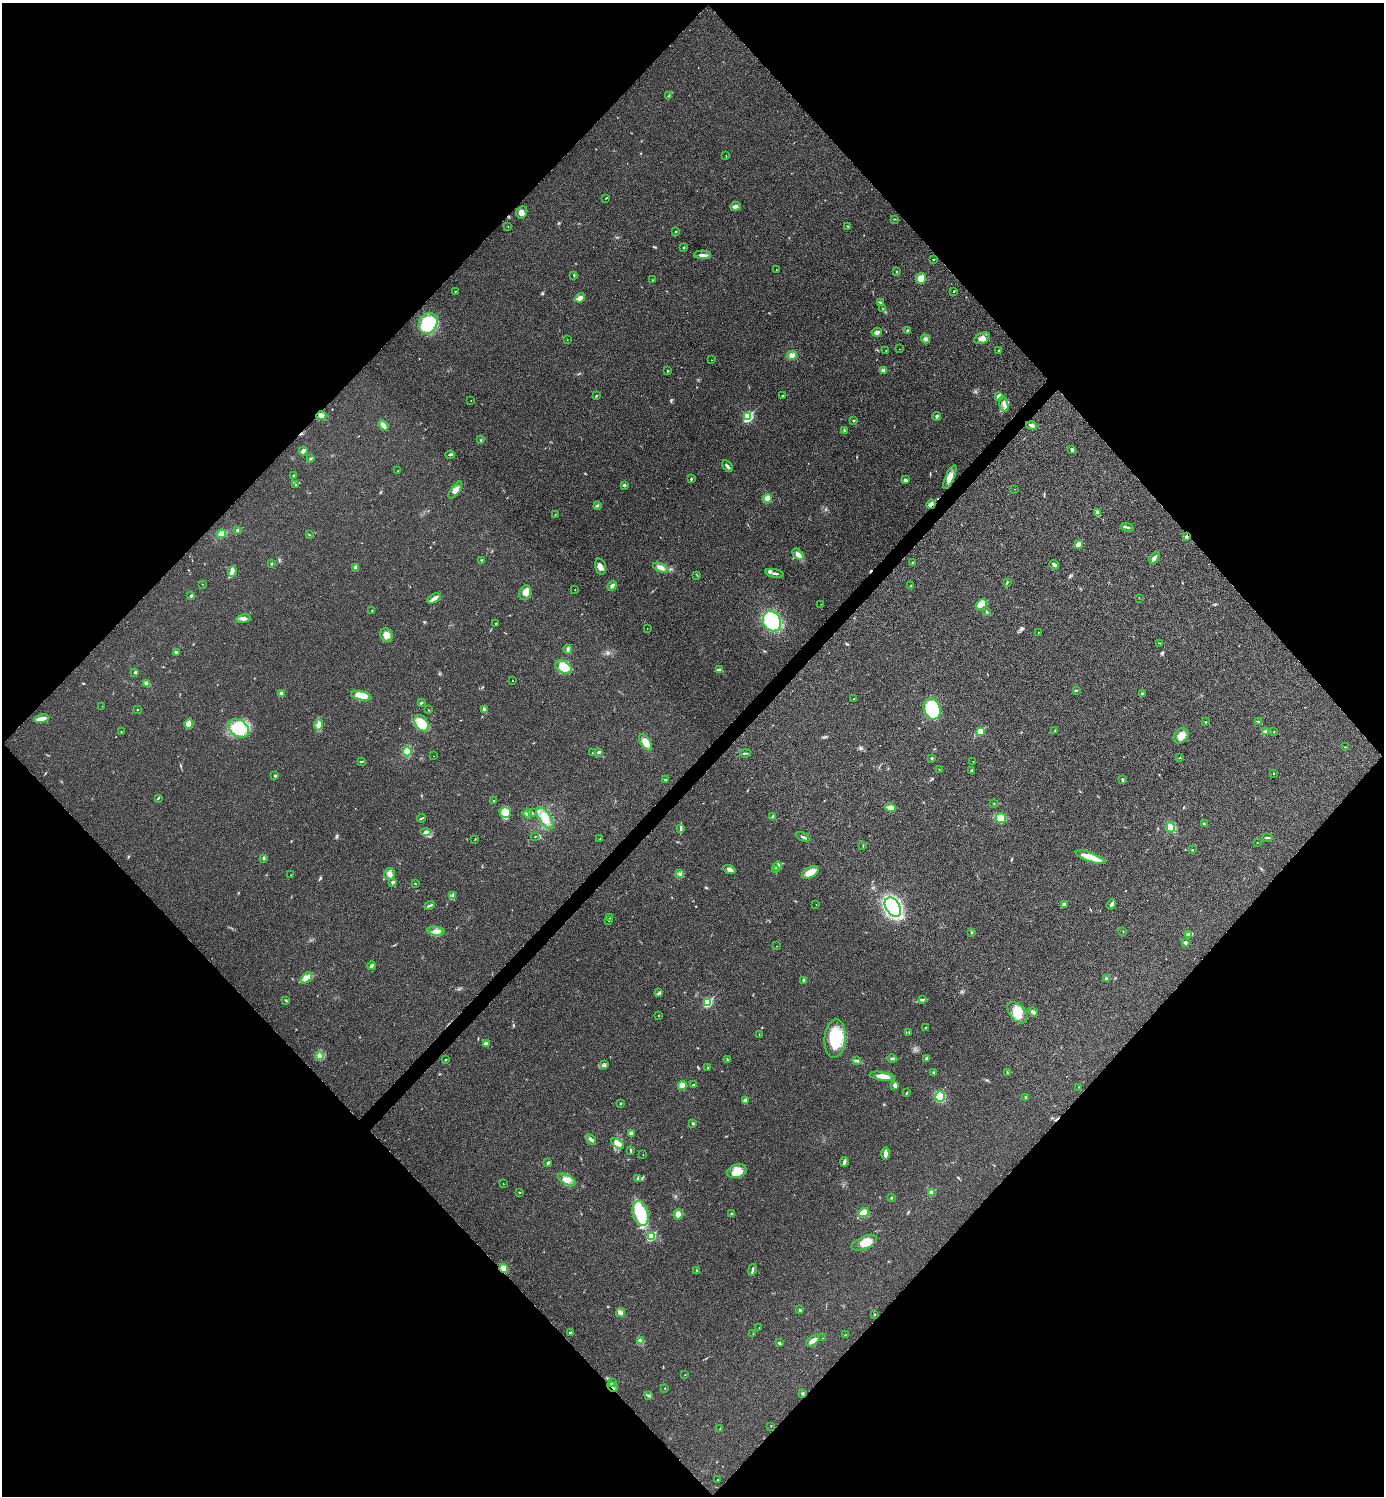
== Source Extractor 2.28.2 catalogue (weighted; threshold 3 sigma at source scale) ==
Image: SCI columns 170-5694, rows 29-6003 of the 6006 x 6006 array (HDU 1 of 3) = the unmasked area's bounding box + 8 px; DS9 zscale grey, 4 x 4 block average (1 PNG px = mean of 4 x 4 image px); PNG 1386 x 1498 px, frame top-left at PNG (2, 3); each listed source drawn as its Kron ellipse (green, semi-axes under 4 px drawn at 4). Shown black and unused: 51% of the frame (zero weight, under 3 of 4 exposures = <1% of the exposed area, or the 3 px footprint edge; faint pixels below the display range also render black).
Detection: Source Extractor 2.28.2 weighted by HDU 2 'WHT'. Background 0.0189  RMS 0.0055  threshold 0.0248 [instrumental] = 3 sigma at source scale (4.5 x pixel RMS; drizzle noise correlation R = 1.50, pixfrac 1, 0.05/0.05 arcsec/px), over >= 5 px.
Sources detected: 291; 1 coinciding with a brighter row at this scale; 8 inside a brighter listed object's ellipse — not listed separately; the other 282 listed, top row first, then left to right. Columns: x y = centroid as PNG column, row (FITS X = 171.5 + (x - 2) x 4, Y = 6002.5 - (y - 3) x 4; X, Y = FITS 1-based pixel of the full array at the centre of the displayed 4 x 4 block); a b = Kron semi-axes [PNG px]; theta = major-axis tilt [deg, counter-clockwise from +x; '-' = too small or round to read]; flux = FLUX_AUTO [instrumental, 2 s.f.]
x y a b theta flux
669 96 4 2 - 3.3
726 156 3 2 - 0.91
606 198 2 2 - 1.2
736 206 5 3 - 8.9
522 212 6 5 - 13
895 219 2 2 - 1.8
508 226 2 2 - 0.9
848 226 2 2 - 2.4
676 231 2 2 - 2.1
684 248 2 2 - 6.4
703 255 8 3 -3 12
934 259 2 2 - 2.8
776 270 2 2 - 1.2
897 272 2 2 - 1.8
574 275 3 2 - 2.4
921 278 5 5 - 31
652 280 2 2 - 1.2
455 291 2 2 - 0.85
954 291 2 2 - 3.9
580 298 5 3 - 26
880 302 3 2 - 2.1
883 308 2 2 - 0.8
428 323 11 9 59 140
907 330 3 2 - 2.2
877 332 5 4 - 9.5
982 338 8 5 25 19
925 339 4 4 - 7
567 340 2 2 - 0.65
899 349 2 2 - 0.56
999 350 2 2 - 1.4
886 351 2 2 - 1.5
792 356 5 4 - 18
711 360 2 2 - 1
884 370 4 3 - 5.3
667 371 2 2 - 2.5
596 396 2 2 - 2
782 396 2 2 - 2.6
999 396 3 3 - 12
471 401 2 2 - 0.65
1004 404 8 3 -75 13
321 416 5 4 - 11
937 416 4 2 - 4.6
748 417 2 2 - 350
854 421 2 2 - 2.1
383 425 6 3 -45 15
1031 426 5 2 - 11
844 431 2 2 - 3.1
481 440 3 2 - 2.1
1072 449 3 2 - 7.3
303 451 4 2 - 15
450 455 4 2 - 4.7
311 458 3 2 - 3.2
727 466 7 2 -58 7.4
398 471 2 2 - 0.88
293 475 2 2 - 3.2
950 477 12 4 64 22
691 479 2 2 - 5.7
905 480 3 3 - 7.6
295 485 2 2 - 1.6
624 485 3 3 - 4.4
1014 489 2 2 - 0.65
455 490 10 4 54 16
767 498 4 4 - 17
931 504 4 2 - 23
597 506 2 2 - 1.9
1098 512 2 2 - 2.7
555 515 2 2 - 0.86
1127 527 7 2 -12 5.5
237 531 3 3 - 6.8
221 534 5 4 - 17
310 535 2 2 - 1.4
1186 537 2 2 - 14
1078 544 2 2 - 52
798 554 6 4 -44 13
1154 558 6 3 59 9.1
481 560 2 2 - 1.9
912 563 4 2 - 3.2
271 564 3 2 - 2.6
1054 565 5 2 - 7.6
600 566 8 5 -72 18
356 567 2 2 - 33
661 567 8 4 -20 17
232 571 5 3 - 10
774 573 9 2 -12 8.1
697 575 2 2 - 1.1
1007 582 2 2 - 2.4
202 584 2 2 - 0.81
612 586 5 3 - 10
911 586 3 2 - 2.5
575 590 2 2 - 0.65
525 593 7 5 69 21
191 595 3 2 - 4.8
1139 598 2 2 - 1
434 599 7 3 29 11
821 604 2 2 - 0.84
981 604 6 4 40 40
372 610 2 2 - 1.8
987 611 3 2 - 2.9
243 619 7 3 12 11
772 621 10 8 -60 220
496 624 2 2 - 2.4
647 628 2 2 - 1.2
1038 632 2 2 - 0.88
386 635 7 5 -65 19
1159 643 2 2 - 1.5
568 649 5 2 - 5.1
176 652 3 2 - 3.8
564 667 9 6 -31 55
719 670 3 2 - 12
135 672 2 2 - 11
513 681 2 2 - 1.1
147 683 3 2 - 13
1076 690 2 2 - 1.8
1142 693 2 2 - 1.4
281 694 2 2 - 43
361 696 10 4 -13 44
854 699 2 2 - 1
421 703 3 2 - 4
102 706 2 2 - 1.2
137 709 2 2 - 1.7
932 709 11 8 -70 230
428 710 2 2 - 1.6
484 710 2 2 - 2.6
41 719 7 3 9 27
1206 722 2 2 - 1.2
1259 722 4 2 - 4.2
422 723 9 6 -54 62
189 724 5 4 - 40
318 725 5 3 - 16
239 728 11 8 -35 100
981 731 2 2 - 120
1055 731 3 2 - 1.5
121 732 2 2 - 1.3
1265 732 2 2 - 2.3
1274 732 2 2 - 1.8
1181 736 8 6 48 27
645 742 9 5 -57 35
1345 747 3 2 - 1.9
407 751 5 4 - 35
599 752 2 2 - 16
592 753 2 2 - 1.5
745 753 5 2 - 3.4
434 756 2 2 - 0.79
931 758 3 2 - 3.5
1179 758 2 2 - 0.96
362 761 3 2 - 3.2
973 762 2 2 - 0.53
939 769 2 2 - 1.2
971 770 4 2 - 4.5
1273 773 3 2 - 1.6
275 776 2 2 - 9.3
665 780 3 2 - 2.4
1123 780 4 2 - 3.3
158 798 3 2 - 2.6
494 801 2 2 - 7.2
994 803 3 2 - 1.6
890 808 6 4 -13 20
505 812 5 5 - 49
532 813 2 2 - 1.5
528 814 4 3 - 5.2
772 817 3 2 - 3.1
421 818 4 2 - 3
545 818 12 6 -56 35
1001 818 5 5 - 33
1204 824 3 2 - 2.2
1171 827 5 3 - 38
681 828 4 2 - 4.6
425 832 5 3 - 8.4
535 837 2 2 - 1.2
803 837 7 2 -27 6
1267 838 5 2 - 3.8
475 839 2 2 - 1.6
600 839 2 2 - 1.3
1257 842 2 2 - 0.77
863 846 2 2 - 1.5
1193 850 2 2 - 1.8
1091 857 16 4 -20 40
263 858 3 3 - 4.9
777 866 5 3 - 7.5
730 869 6 4 -16 10
776 869 3 3 - 7.6
810 872 9 5 28 38
390 874 6 5 - 14
680 874 4 3 - 5.5
290 875 2 2 - 0.65
393 882 3 3 - 6.5
415 884 2 2 - 1.1
453 895 3 2 - 3.8
816 904 2 2 - 0.77
1111 904 5 3 - 6.5
429 905 5 2 - 4.1
1065 905 3 2 - 2.1
893 907 10 7 -57 510
610 918 3 2 - 2.2
609 921 2 2 - 1
436 931 8 4 -6 16
1123 931 2 2 - 1.3
972 932 2 2 - 3.2
1189 934 2 2 - 2.1
1185 942 3 2 - 6
777 946 2 2 - 0.66
371 966 4 2 - 9.4
306 978 7 3 42 12
1106 978 3 2 - 2.7
804 981 4 3 - 6.4
659 993 2 2 - 2.2
286 1000 3 2 - 2.9
923 1000 3 2 - 3.7
708 1002 2 2 - 240
1033 1012 5 2 - 8.6
1017 1013 12 7 -49 43
658 1016 2 2 - 0.99
925 1028 2 2 - 1.2
909 1032 2 2 - 2
759 1034 2 2 - 1
835 1038 19 10 85 120
486 1044 3 3 - 12
320 1056 3 2 - 4.3
926 1058 4 2 - 4.1
892 1059 4 2 - 4.6
445 1060 2 2 - 2.8
727 1060 4 2 - 2
856 1061 4 2 - 3.9
605 1065 3 2 - 2.8
708 1068 2 2 - 1.6
934 1072 2 2 - 1.4
1007 1072 2 2 - 1.6
882 1076 13 4 -9 25
682 1085 4 4 - 17
693 1085 4 2 - 2.8
895 1085 3 3 - 12
1078 1087 2 2 - 0.63
907 1093 3 2 - 2.4
940 1096 5 5 - 59
1026 1097 3 2 - 3.2
745 1101 2 2 - 30
620 1103 2 2 - 2
693 1123 3 2 - 5.3
631 1133 3 3 - 7.1
591 1139 6 2 -45 10
617 1143 7 4 -33 17
631 1151 4 2 - 3
885 1154 6 3 89 17
643 1155 2 2 - 1
844 1162 5 2 - 8.4
548 1163 2 2 - 13
737 1171 10 6 18 46
638 1179 3 2 - 4.2
567 1180 9 4 -27 21
503 1184 2 2 - 1.2
519 1192 3 2 - 1.8
932 1192 2 2 - 57
891 1198 2 2 - 2.4
640 1213 12 8 -77 89
864 1213 6 4 22 26
678 1214 5 4 - 14
731 1214 2 2 - 9.4
651 1236 2 2 - 230
864 1243 13 6 23 49
504 1268 4 4 - 27
752 1270 6 2 78 6.8
697 1271 3 2 - 2.8
800 1310 3 2 - 3
621 1312 5 2 - 6.2
875 1314 2 2 - 2.2
759 1328 2 2 - 1
571 1333 4 3 - 4.4
753 1334 2 2 - 0.98
845 1335 2 2 - 0.95
823 1338 2 2 - 0.88
640 1341 4 3 - 12
813 1341 8 3 37 25
779 1343 3 2 - 4.9
685 1375 2 2 - 2
612 1382 3 2 - 3.5
612 1387 6 2 -46 8.1
665 1388 2 2 - 1.5
802 1393 3 2 - 3.8
648 1395 2 2 - 2.5
771 1426 2 2 - 1.3
719 1429 2 2 - 0.91
717 1480 2 2 - 1.5
Overlapping masked pixels (flux is a lower limit): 4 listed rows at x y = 931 504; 1186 537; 504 1268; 612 1387
Diffuse or blended objects may show on this block-average render without a row.